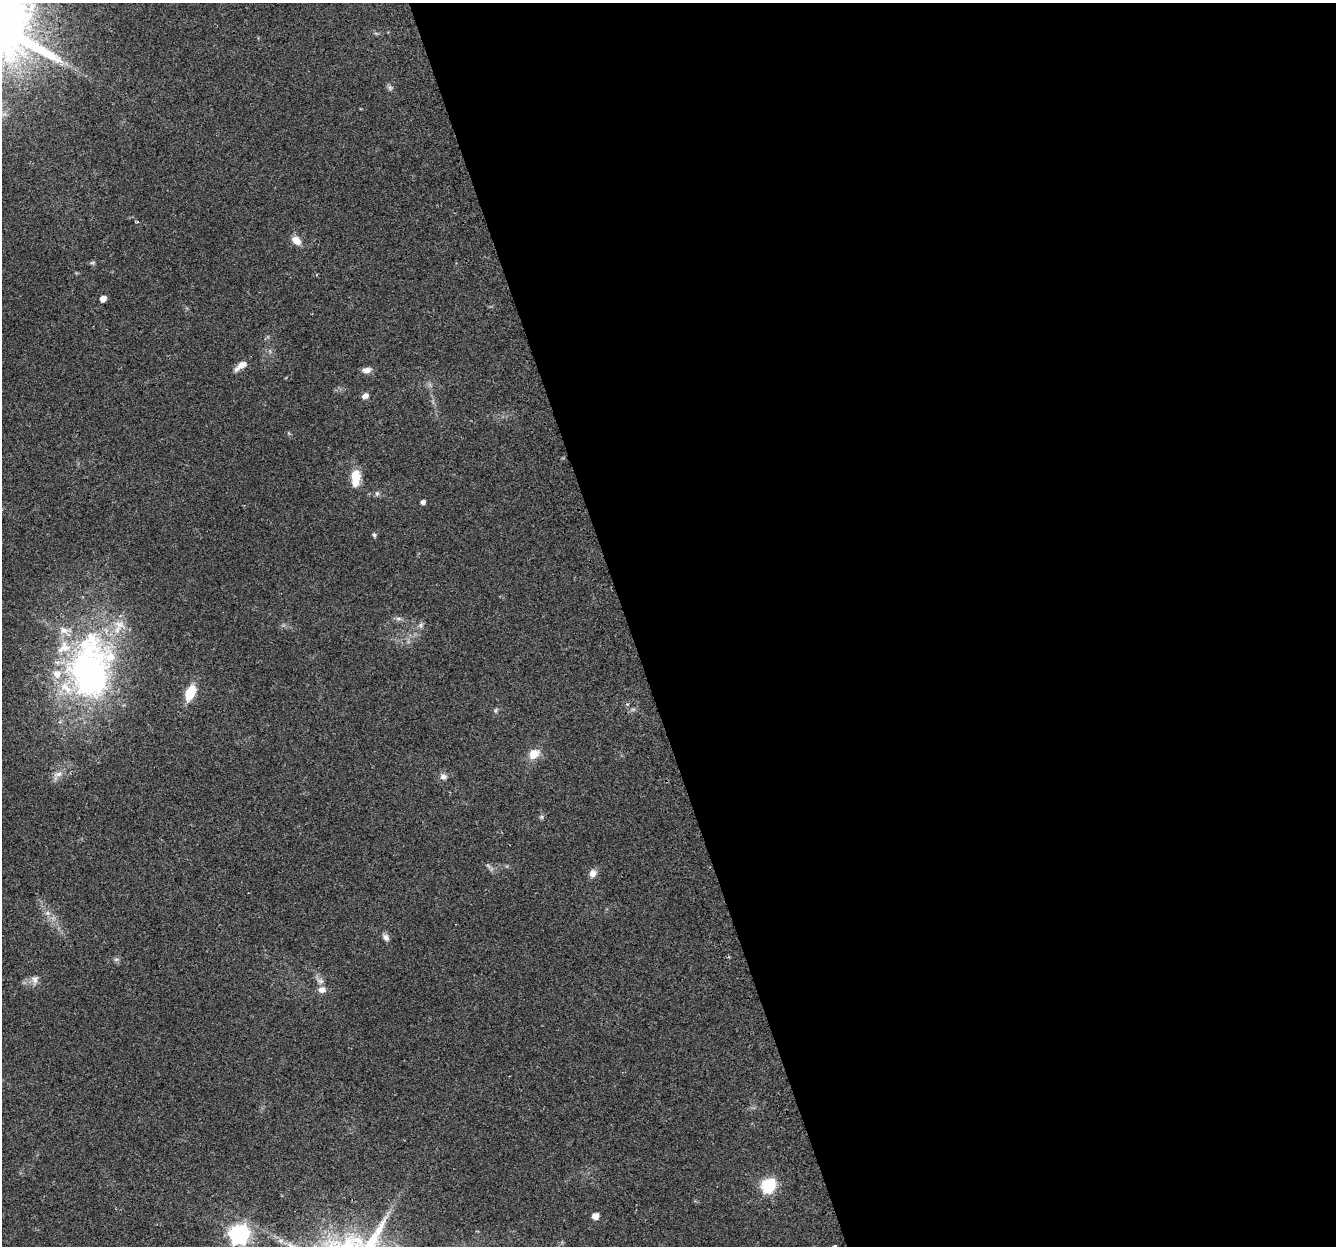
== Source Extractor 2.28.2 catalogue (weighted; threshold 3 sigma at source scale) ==
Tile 8 of 4 x 4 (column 4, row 2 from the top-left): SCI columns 4031-5364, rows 2560-3803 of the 5397 x 5168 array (HDU 1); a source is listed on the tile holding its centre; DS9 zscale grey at full resolution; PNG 1338 x 1248 px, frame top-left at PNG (2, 3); no overlay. Shown black and unused: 53% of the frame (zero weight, under 2 of 3 exposures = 2% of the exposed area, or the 3 px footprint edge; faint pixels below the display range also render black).
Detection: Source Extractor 2.28.2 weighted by HDU 2 'WHT'; one run over the whole footprint, this tile lists its part. Background 0.0744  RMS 0.0084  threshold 0.0379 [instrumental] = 3 sigma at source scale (4.5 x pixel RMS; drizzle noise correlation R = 1.50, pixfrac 1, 0.0396/0.0396 arcsec/px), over >= 5 px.
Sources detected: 38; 2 too faint to see at this stretch — not listed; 6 inside a brighter listed object's ellipse — not listed separately; the other 30 listed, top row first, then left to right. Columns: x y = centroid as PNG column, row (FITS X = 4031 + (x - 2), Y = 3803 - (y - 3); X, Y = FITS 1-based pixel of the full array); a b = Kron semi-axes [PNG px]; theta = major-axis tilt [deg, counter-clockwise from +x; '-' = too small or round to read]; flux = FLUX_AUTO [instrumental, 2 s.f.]
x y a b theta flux
296 240 11 8 -39 8.6
93 263 8 5 -5 1.4
103 299 5 5 - 6.6
242 365 11 8 21 5.6
367 370 10 7 5 5.1
365 396 7 6 - 4.1
356 478 20 10 88 16
377 493 8 6 76 1.9
423 502 4 4 - 3.2
374 535 6 5 - 1.5
398 619 8 5 5 2.4
119 624 20 11 -18 12
421 625 7 7 - 2.4
91 673 65 41 89 310
190 693 16 8 69 22
627 704 4 3 - 0.99
496 711 8 4 69 1.6
534 754 14 11 38 10
58 774 14 6 5 4.9
443 776 10 9 - 3.7
542 817 7 6 - 1.5
593 873 10 9 - 5.1
48 913 7 6 - 2.8
386 937 9 7 -44 3.6
116 959 8 5 7 1.8
35 980 13 9 77 4.9
322 990 11 9 9 5.2
768 1185 7 6 - 150
595 1216 5 5 - 8
239 1234 8 7 - 370